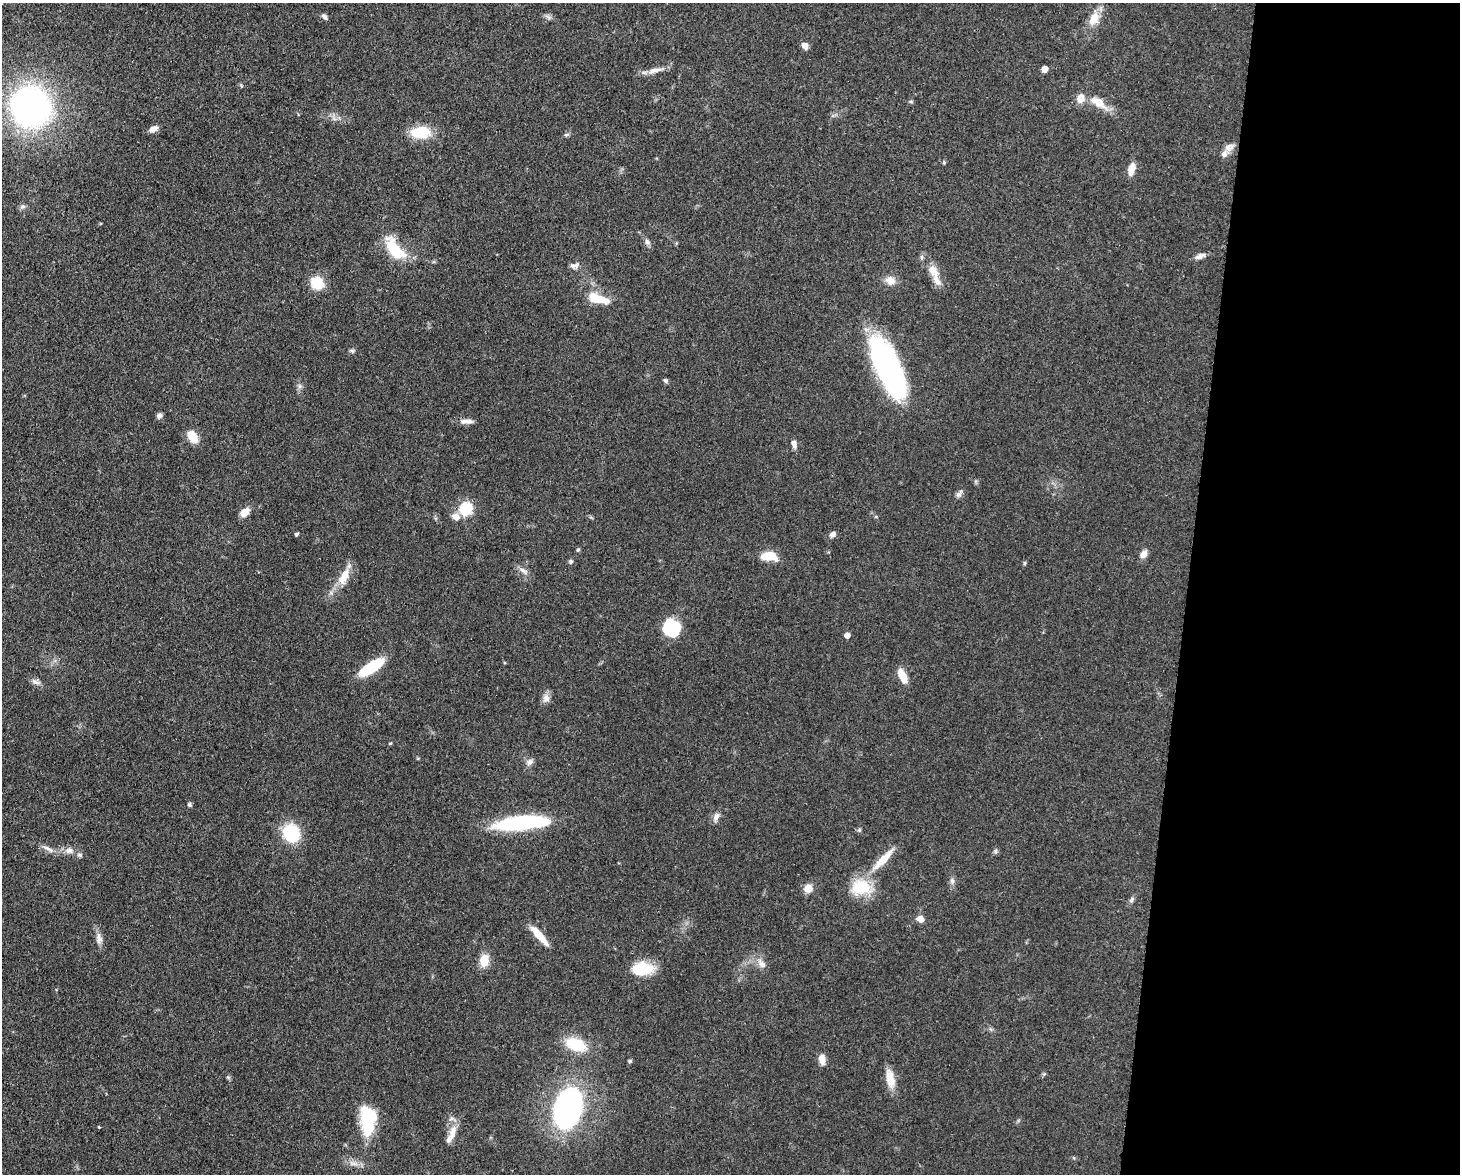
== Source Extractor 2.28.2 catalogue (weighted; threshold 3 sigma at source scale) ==
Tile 9 of 3 x 4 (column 3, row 3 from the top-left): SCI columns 3219-4676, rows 1250-2421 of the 4863 x 4839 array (HDU 1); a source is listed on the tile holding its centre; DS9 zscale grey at full resolution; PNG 1462 x 1176 px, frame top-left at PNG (2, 3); no overlay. Shown black and unused: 19% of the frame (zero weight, under 3 of 4 exposures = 9% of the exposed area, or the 3 px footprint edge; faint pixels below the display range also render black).
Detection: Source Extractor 2.28.2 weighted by HDU 2 'WHT'; one run over the whole footprint, this tile lists its part. Background 0.0929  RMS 0.0046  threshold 0.0207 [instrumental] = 3 sigma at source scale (4.5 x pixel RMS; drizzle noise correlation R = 1.50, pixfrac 1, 0.05/0.05 arcsec/px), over >= 5 px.
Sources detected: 84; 1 inside a brighter object's white glare — not listed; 2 inside a brighter listed object's ellipse — not listed separately; the other 81 listed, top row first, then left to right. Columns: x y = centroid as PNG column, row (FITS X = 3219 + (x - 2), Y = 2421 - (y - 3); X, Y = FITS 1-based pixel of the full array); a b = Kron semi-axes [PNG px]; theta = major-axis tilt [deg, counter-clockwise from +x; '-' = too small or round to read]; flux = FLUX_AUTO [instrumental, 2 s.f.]
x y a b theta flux
324 17 8 4 -49 1.4
1094 19 16 10 64 7.1
805 46 8 6 -42 2.4
1044 69 5 5 - 4.6
654 70 22 7 13 3.9
1080 98 10 8 73 4.6
911 102 6 4 -1 0.58
1098 102 21 10 -34 8
31 107 33 31 -72 160
153 129 11 6 25 2.6
421 132 22 13 0 13
566 135 7 5 18 0.86
1229 147 14 9 28 3
944 162 6 3 73 0.51
1131 169 13 7 75 5.5
22 207 9 5 6 1.1
647 242 9 5 -46 1.5
395 249 30 14 -51 17
1201 256 13 6 18 2
573 265 9 8 - 1.8
933 271 19 11 -57 5.8
890 280 13 10 -22 4.1
317 283 14 11 -39 12
598 299 26 10 -17 9.7
352 351 6 5 - 0.84
888 367 60 21 -65 110
665 380 6 5 - 0.87
300 386 6 6 - 1.2
159 416 7 6 - 1.6
466 421 17 6 0 2.8
193 437 13 9 -58 7.3
794 444 9 6 -80 2.2
959 494 12 6 51 1.5
466 509 6 6 - 53
245 512 13 8 46 3.9
456 517 10 8 -28 3.5
296 534 3 3 - 0.9
833 534 7 6 - 1.8
578 550 5 4 - 0.6
1143 554 10 7 52 3
769 556 21 11 -2 7.8
571 561 6 6 - 0.93
1024 563 6 4 90 0.57
523 570 15 5 -34 2.1
344 576 23 10 64 7.6
671 628 16 14 -28 23
847 635 5 4 - 3.3
371 667 25 9 33 22
902 676 18 8 -63 5.9
35 682 13 6 -23 1.9
546 698 12 10 -90 2.6
390 743 5 4 - 0.47
530 762 9 7 39 2
189 805 5 5 - 1
716 817 12 7 63 2.2
522 823 57 14 6 42
859 830 5 5 - 0.74
291 833 17 15 -61 22
48 849 18 5 -30 2.5
69 850 10 9 - 2.5
995 851 7 4 90 0.79
80 855 7 5 -14 1
883 859 39 9 46 9.7
952 881 9 6 -89 1.5
861 887 28 21 3 15
808 888 9 9 - 4.2
1131 900 9 5 51 1.2
920 919 8 7 - 3.3
539 935 25 7 -49 8.7
99 938 16 8 -86 2.9
484 960 10 8 77 9.6
762 964 12 8 -54 3.1
642 969 23 14 3 15
576 1044 20 11 -20 18
822 1059 11 7 -80 4
630 1061 6 4 45 0.64
890 1079 26 10 -79 6.5
568 1108 29 19 73 130
368 1120 29 14 -89 28
99 1127 3 2 - 0.39
452 1133 22 9 71 5.4